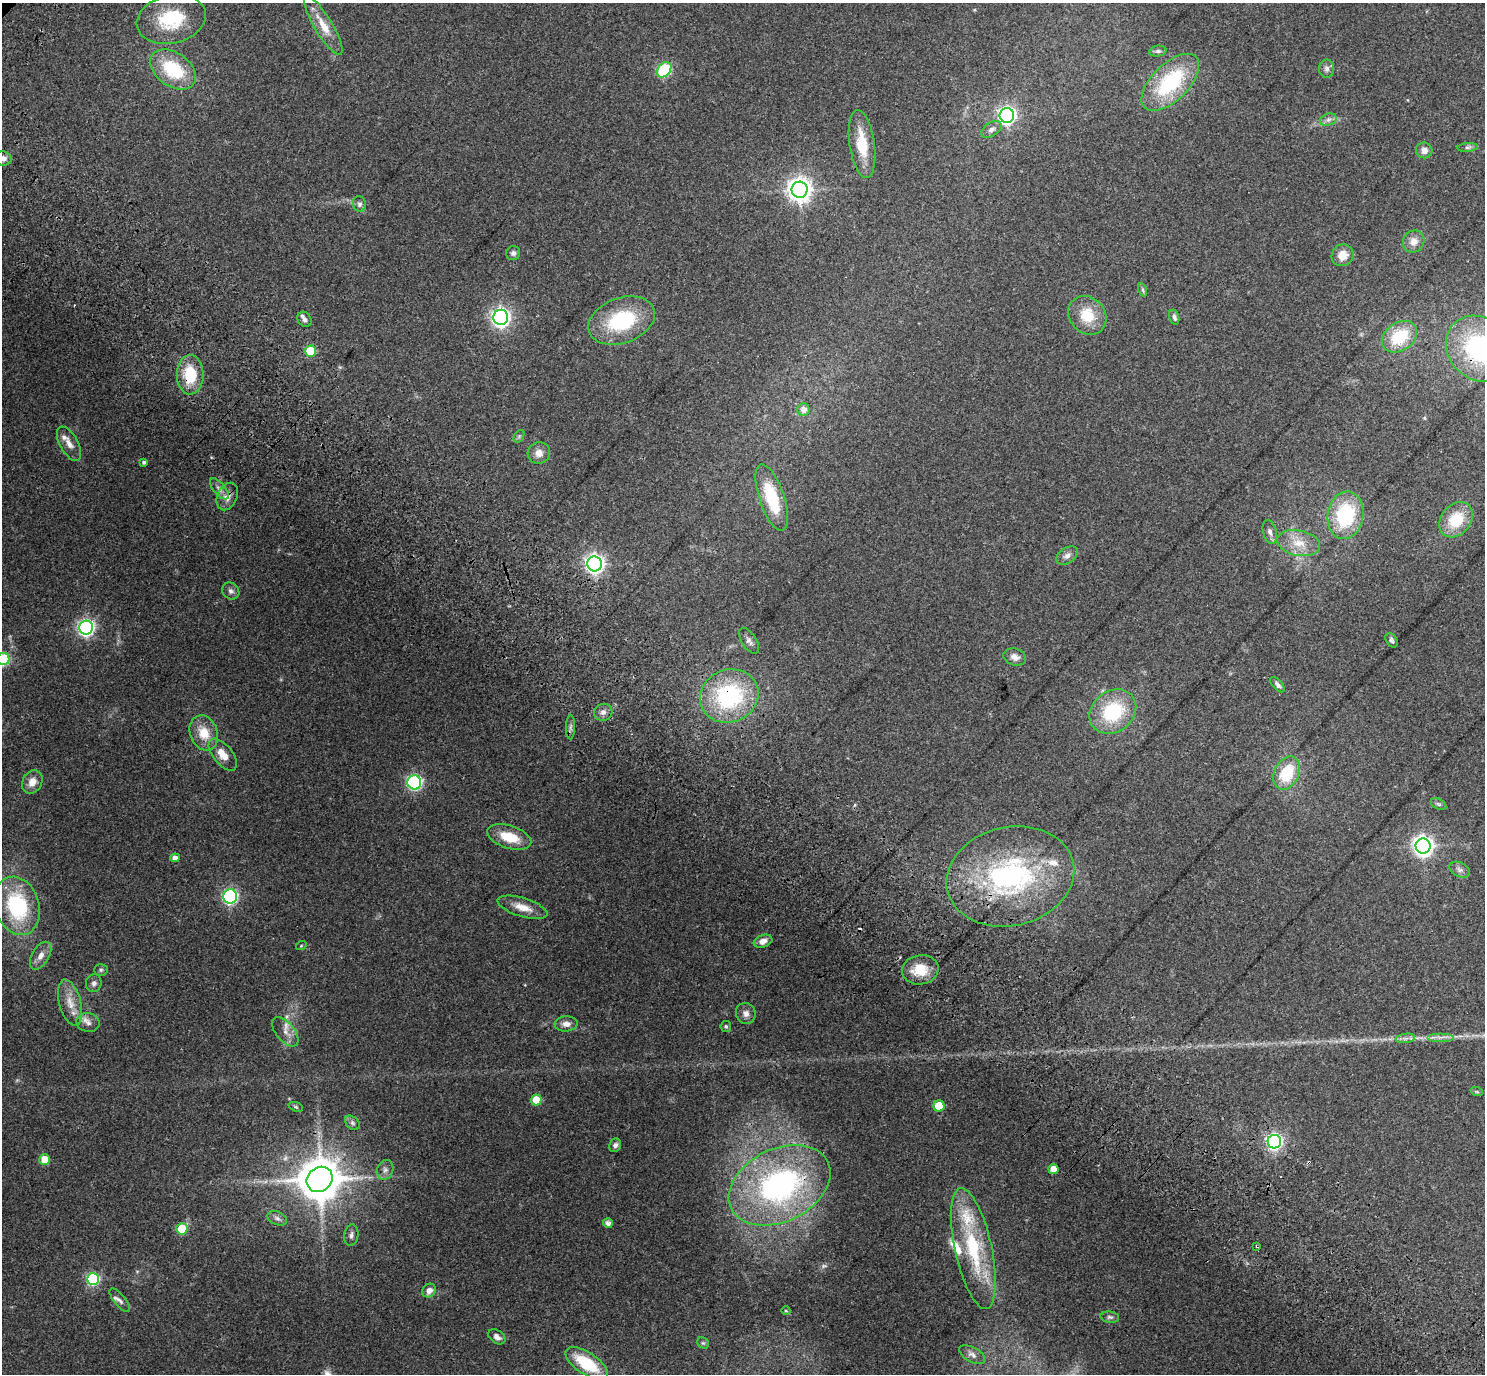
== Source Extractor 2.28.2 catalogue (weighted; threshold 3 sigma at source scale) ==
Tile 6 of 4 x 4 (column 2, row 2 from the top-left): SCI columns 1638-3120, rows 3156-4527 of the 6233 x 6246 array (HDU 1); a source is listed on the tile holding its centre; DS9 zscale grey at full resolution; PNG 1487 x 1376 px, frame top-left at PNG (2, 3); each listed source drawn as its Kron ellipse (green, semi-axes under 4 px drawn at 4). Shown black and unused: <1% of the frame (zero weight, under 3 of 4 exposures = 9% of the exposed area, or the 3 px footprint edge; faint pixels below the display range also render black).
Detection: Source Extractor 2.28.2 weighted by HDU 2 'WHT'; one run over the whole footprint, this tile lists its part. Background 0.203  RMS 0.0077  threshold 0.0348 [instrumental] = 3 sigma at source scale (4.5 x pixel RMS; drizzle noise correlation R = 1.50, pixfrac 1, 0.0396/0.0396 arcsec/px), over >= 5 px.
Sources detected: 122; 1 too faint to see at this stretch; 3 cosmic-ray / hot-pixel residue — neither listed nor drawn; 9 inside a brighter listed object's ellipse — not listed separately; the other 109 listed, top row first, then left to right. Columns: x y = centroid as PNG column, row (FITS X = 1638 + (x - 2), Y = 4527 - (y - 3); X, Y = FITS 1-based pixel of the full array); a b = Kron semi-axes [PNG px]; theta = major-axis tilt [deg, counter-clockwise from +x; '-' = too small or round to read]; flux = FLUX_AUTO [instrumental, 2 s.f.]
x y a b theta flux
171 19 35 24 13 43
323 25 34 9 -59 14
1158 51 8 5 8 1.9
173 69 25 17 -35 43
1327 69 9 7 89 2.7
664 70 8 6 50 74
1170 82 36 18 44 62
1007 115 7 7 - 240
1328 120 8 6 18 2.8
991 129 11 6 32 3.3
862 144 34 12 -82 23
1468 147 10 4 4 1.8
1424 150 8 8 - 4.2
3 158 8 7 - 3.2
800 190 8 8 - 640
359 204 8 6 -77 2.7
1414 241 11 10 - 6.5
513 253 7 7 - 2.2
1343 255 11 10 - 9.5
1143 290 7 4 -71 1.2
1087 315 21 17 -46 20
501 317 7 7 - 330
1174 317 8 4 -74 2.2
304 319 8 6 -51 2.3
622 321 34 22 20 57
1400 337 19 14 37 32
1479 349 35 30 -45 100
310 351 6 5 - 31
190 375 20 13 -88 29
803 410 6 6 - 5.1
519 436 7 4 57 1.5
69 444 19 9 -61 6.7
539 453 11 10 - 6.1
144 462 4 4 - 1.8
219 489 13 6 -49 3.5
227 497 14 9 66 6.9
772 498 35 12 -71 39
1346 515 24 18 80 57
1456 520 19 14 51 26
1270 532 12 6 -76 3.2
1299 543 22 12 -11 14
1067 556 12 7 36 3.8
595 564 7 7 - 320
231 591 9 7 -40 2.8
86 628 7 7 - 240
1391 640 8 5 -58 1.8
749 641 14 7 -57 3.4
1015 657 12 8 -17 4.5
3 659 6 6 - 76
1278 685 9 5 -47 2.1
729 696 30 26 21 85
603 712 9 8 - 3.7
1113 712 25 20 38 49
570 727 12 4 89 2.4
204 733 18 13 -70 15
223 755 19 9 -51 10
1287 773 17 12 64 30
32 782 12 9 62 7.3
414 782 7 7 - 150
1439 804 8 5 -27 1.5
509 837 23 11 -17 19
1423 846 7 7 - 420
175 858 5 4 - 4.6
1460 870 11 7 -28 3.1
1010 876 64 49 13 150
230 896 7 7 - 150
17 906 30 22 -72 70
522 907 26 9 -17 10
763 941 9 6 19 4.9
301 946 5 3 - 0.72
41 956 15 8 59 6.2
101 970 7 6 - 1.5
920 970 18 14 8 18
94 983 9 8 - 2.8
70 1003 23 11 -75 11
746 1013 10 9 - 4.2
88 1023 11 9 -13 4.4
566 1024 11 7 5 5
726 1026 5 5 - 1.5
285 1032 17 9 -51 6.1
1441 1037 13 3 0 2.8
1405 1038 9 4 8 2.7
1477 1092 6 4 -18 0.98
536 1100 5 5 - 15
939 1106 5 5 - 20
296 1107 7 4 -20 1.1
352 1123 8 6 -42 2.1
1274 1142 7 6 - 200
615 1145 7 5 66 2.5
45 1160 5 5 - 17
1053 1169 5 5 - 8.1
385 1170 10 8 72 3.5
320 1179 14 12 39 2700
780 1185 54 36 26 190
277 1218 10 6 -24 2.8
608 1223 5 4 - 3.8
182 1229 6 5 - 23
351 1235 11 7 81 2.9
1257 1246 3 2 - 1.5
973 1249 62 18 -78 66
93 1279 6 6 - 89
429 1291 7 6 - 4.7
120 1300 14 5 -51 2.7
786 1311 4 3 - 0.67
1110 1317 9 5 -8 2
497 1337 9 6 -35 3.7
703 1343 6 5 - 1.2
972 1355 14 7 -29 3.8
587 1363 24 11 -33 36
Overlapping masked pixels (flux is a lower limit): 7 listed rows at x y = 1479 349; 190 375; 227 497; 729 696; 1010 876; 780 1185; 1257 1246
Isophote crosses this tile's border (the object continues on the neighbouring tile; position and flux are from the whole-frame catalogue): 3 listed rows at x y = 3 158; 1479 349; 3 659